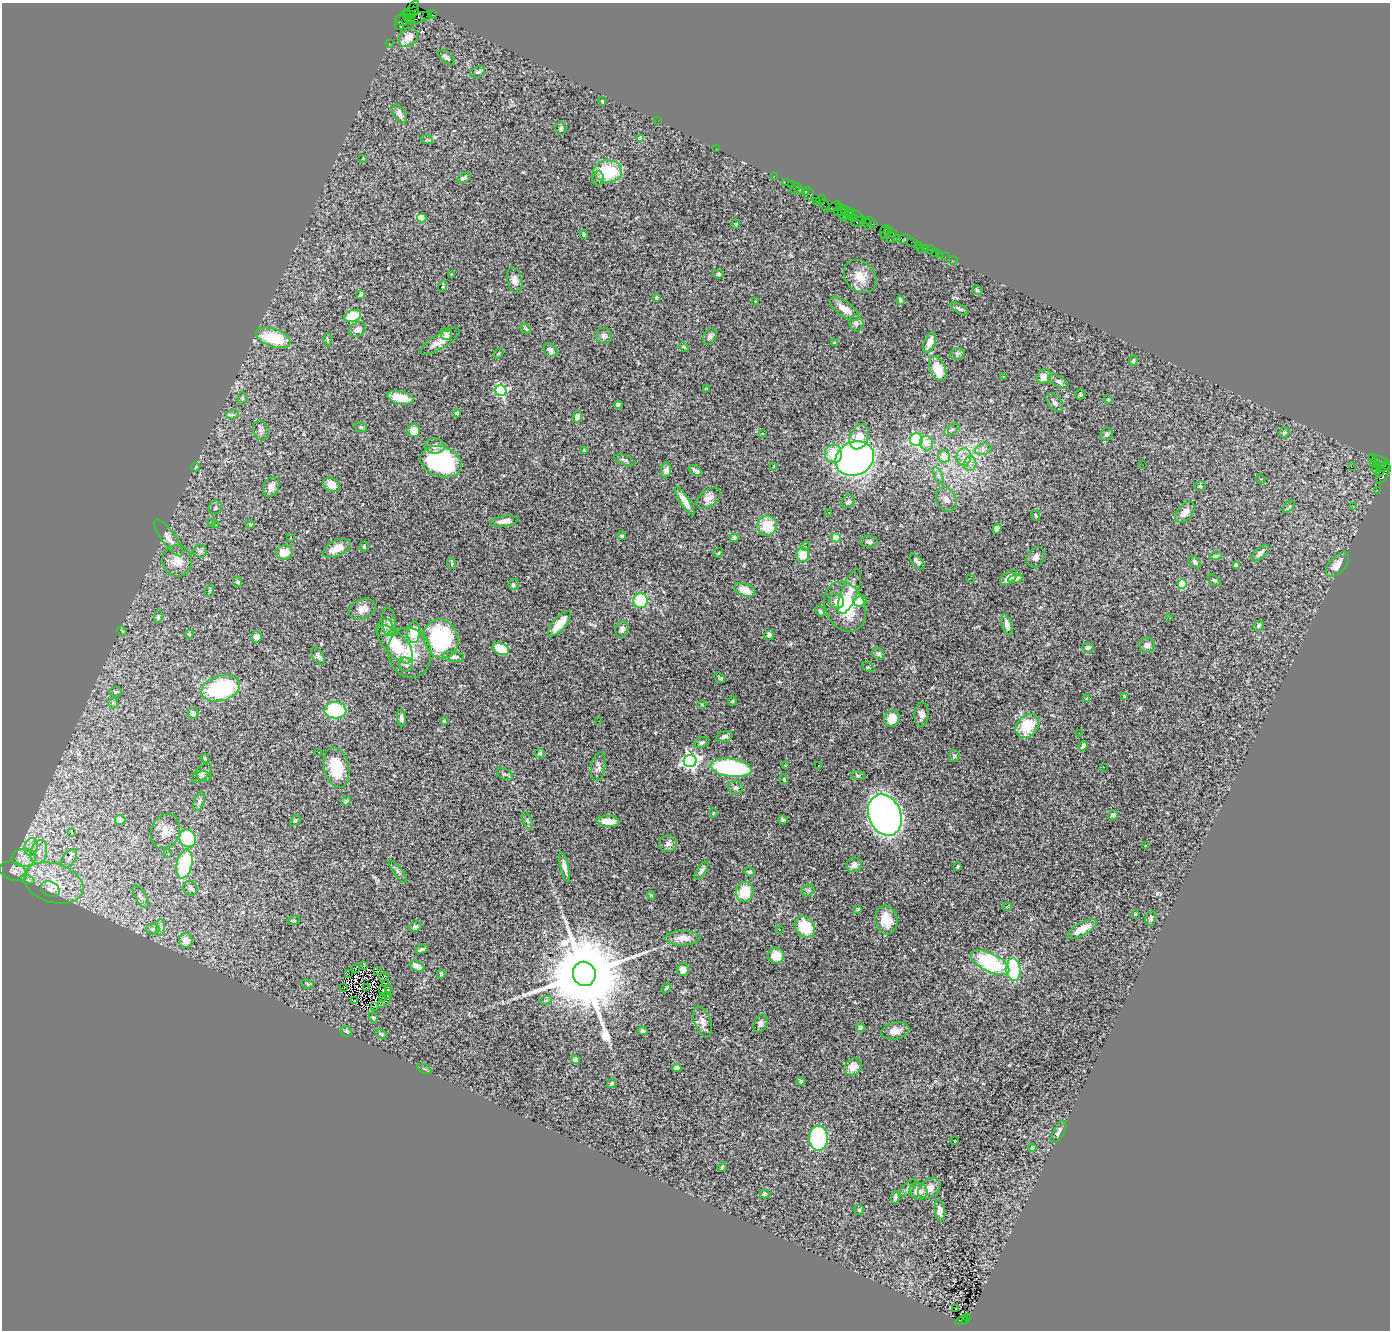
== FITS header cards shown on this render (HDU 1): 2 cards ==
NAXIS1  =                 1388
NAXIS2  =                 1328

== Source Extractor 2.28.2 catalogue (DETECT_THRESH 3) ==
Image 1388 x 1328 px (HDU 1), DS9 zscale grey, 1 PNG px = 1 image px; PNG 1392 x 1332 px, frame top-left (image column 1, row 1328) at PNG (2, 3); each listed source drawn as its Kron ellipse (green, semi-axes under 4 px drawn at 4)
Background 4.02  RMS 0.084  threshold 0.253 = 3 sigma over >= 5 px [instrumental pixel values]
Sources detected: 371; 1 with non-positive FLUX_AUTO (blend fragments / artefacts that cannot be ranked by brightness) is neither listed nor drawn; the other 370 listed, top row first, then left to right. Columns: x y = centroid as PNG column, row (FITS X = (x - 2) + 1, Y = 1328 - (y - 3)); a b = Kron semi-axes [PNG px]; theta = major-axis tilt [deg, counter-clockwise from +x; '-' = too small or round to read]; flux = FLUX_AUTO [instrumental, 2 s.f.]
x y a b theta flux
413 6 6 4 48 130
411 13 9 5 31 1200
406 14 4 3 - 210
432 14 4 2 - 220
427 16 5 2 - 250
410 18 5 3 - 770
418 18 12 5 16 1300
403 20 8 6 2 1200
400 25 4 3 - 320
408 37 10 8 43 63
389 44 3 2 - 130
446 57 10 5 -39 21
477 72 8 5 26 13
602 101 4 4 - 6.4
400 114 10 6 -62 35
658 121 2 2 - 43
561 128 6 5 - 13
641 138 4 4 - 66
427 140 6 4 -19 7.4
716 149 3 2 - 5.2
363 158 3 2 - 3.7
608 171 14 11 -2 260
774 176 2 2 - 84
464 178 7 4 29 15
598 178 7 6 - 15
785 182 2 2 - 150
791 184 2 2 - 110
795 188 6 3 37 810
800 190 3 3 - 340
805 191 3 3 - 380
809 194 7 5 -69 570
821 199 5 3 - 430
816 201 3 3 - 400
825 206 7 3 -63 550
834 206 7 3 33 280
839 207 2 2 - 120
837 211 4 3 - 660
846 211 7 3 -41 690
849 213 5 3 - 520
843 214 8 3 -71 980
856 215 9 3 -30 780
847 216 4 3 - 350
422 218 5 3 - 160
853 218 4 3 - 230
857 222 6 5 - 1500
871 223 7 3 -40 660
736 224 4 4 - 5.8
868 225 5 3 - 770
885 231 6 2 69 500
889 231 4 3 - 190
893 234 3 2 - 270
584 235 4 3 - 7.4
884 236 4 3 - 380
890 239 2 2 - 460
898 239 3 2 - 390
903 239 6 4 20 810
912 242 5 3 - 300
918 245 2 2 - 48
920 248 2 2 - 62
925 248 3 3 - 410
930 250 2 2 - 53
935 252 2 2 - 130
939 254 2 2 - 39
945 257 2 2 - 49
953 261 5 2 - 68
718 274 5 4 - 9.4
452 275 4 3 - 5.2
860 277 18 14 -47 89
514 280 13 7 -76 36
443 286 6 3 71 6.8
977 290 5 4 - 7.9
361 294 4 4 - 18
656 298 3 3 - 12
900 300 4 3 - 8.9
756 301 3 3 - 15
844 309 17 7 -35 62
960 309 10 4 -29 12
353 316 8 5 18 210
856 323 8 7 - 17
526 328 5 2 - 8.8
358 329 8 6 33 25
446 334 6 5 - 22
604 336 8 8 - 20
710 336 9 6 58 18
273 338 18 9 -19 220
327 340 6 4 90 7
440 341 22 7 32 61
930 342 11 5 69 44
834 343 3 3 - 4.9
684 347 5 3 - 5.1
551 350 8 6 -44 24
498 353 5 3 - 5.3
957 354 7 5 20 12
1133 361 5 3 - 7.9
938 369 13 8 -66 120
1044 376 8 6 62 54
1004 377 3 3 - 15
1058 381 11 5 -31 18
706 389 3 3 - 4.6
501 391 5 5 - 710
1080 394 5 4 - 7.5
242 398 6 4 -90 8.7
400 398 13 6 -12 99
1108 400 5 3 - 6.2
1055 403 11 6 -53 22
618 405 4 3 - 14
457 413 4 4 - 8.6
232 415 6 4 18 11
577 417 5 4 - 37
361 427 6 4 -18 8.2
952 429 8 4 31 13
261 430 10 7 -74 22
414 431 6 6 - 71
1284 432 5 5 - 11
763 433 3 3 - 22
1107 434 7 6 - 12
859 437 13 9 67 79
916 440 6 6 - 1100
927 443 7 6 - 45
435 446 10 7 -5 28
983 449 8 5 15 20
585 451 4 3 - 11
833 454 9 8 - 110
944 457 6 6 - 64
964 457 9 7 77 38
1372 457 3 2 - 1000
855 458 20 16 26 2500
625 460 11 4 -18 13
1378 460 10 3 -15 340
441 462 21 15 -17 590
970 463 7 6 - 25
1373 463 3 2 - 66
1143 465 2 2 - 6.3
1379 465 3 3 - 1300
774 466 4 2 - 4.2
1384 466 7 3 38 880
195 467 4 3 - 5.4
1352 467 2 2 - 3500
1376 469 5 2 - 150
666 470 7 5 81 27
695 470 7 4 -35 18
1380 470 7 2 79 800
1384 474 11 5 59 2000
938 476 9 3 -69 11
1261 479 5 3 - 9.7
332 485 9 6 -31 55
1200 486 6 4 0 8.6
271 487 10 7 65 40
1377 490 2 2 - 60
709 498 14 8 35 40
946 499 12 10 -64 40
685 501 17 4 -57 46
848 502 7 6 - 20
215 507 7 6 - 12
1289 507 7 4 44 15
1353 507 3 2 - 6.3
829 512 2 2 - 2.9
1185 512 12 7 51 41
1036 515 5 3 - 6.5
504 521 14 5 7 37
211 522 3 2 - 4.1
250 524 4 3 - 4.4
215 525 2 2 - 17
767 526 10 10 - 150
997 529 5 4 - 28
622 536 4 4 - 13
168 538 22 7 -54 41
291 538 3 2 - 6.1
734 538 5 4 - 15
836 538 4 4 - 240
869 542 8 6 -2 15
364 546 5 4 - 7.4
805 546 4 4 - 9.2
337 548 15 7 25 65
200 551 7 6 - 15
284 552 8 7 - 75
718 553 5 3 - 6.4
1260 553 11 5 40 22
803 555 7 6 - 100
1216 556 6 4 8 7.9
1036 557 11 8 58 25
177 561 16 15 - 77
918 562 9 4 -47 22
1195 562 7 5 -47 17
452 564 5 3 - 5.2
1236 565 4 3 - 27
1337 565 15 8 47 48
1009 577 10 5 39 39
970 578 3 2 - 14
1016 578 8 4 11 23
1214 580 7 4 -36 7.5
238 582 5 4 - 13
1182 584 4 4 - 150
513 585 5 5 - 11
745 590 11 6 -21 60
209 591 6 3 71 5.4
850 592 24 8 68 63
641 601 7 7 - 250
836 601 8 7 - 28
860 601 7 5 15 82
845 607 26 19 -64 270
362 609 14 9 22 47
820 611 5 4 - 13
158 617 6 4 81 7.6
1169 617 3 2 - 7.7
389 622 14 7 -84 34
559 624 16 6 50 82
1007 625 11 5 -74 36
1259 625 5 4 - 10
384 628 9 7 51 18
622 629 8 6 77 18
122 631 5 4 - 6.7
414 632 11 6 84 160
189 634 4 4 - 7.1
769 635 5 5 - 16
256 637 5 5 - 35
441 639 20 17 -70 580
395 644 23 11 -48 200
1147 645 8 7 - 22
1088 648 6 5 - 16
501 649 8 5 -24 160
410 653 25 21 -77 160
878 654 7 5 -39 17
318 656 9 5 -66 16
453 657 11 5 -9 23
406 665 7 7 - 23
868 667 7 4 -28 6.9
720 678 6 3 -42 8.4
221 688 20 12 16 540
116 692 6 5 - 9.2
1124 696 4 3 - 6
1086 699 3 3 - 5.6
732 701 5 3 - 4.6
113 703 5 5 - 9.7
702 704 4 3 - 4.8
335 710 11 8 -3 330
193 713 5 5 - 24
921 714 12 7 87 30
401 718 8 4 -86 19
892 718 8 7 - 73
444 721 4 3 - 5.8
598 721 2 2 - 2.6
1027 726 13 10 47 170
1079 733 2 2 - 14
724 737 8 5 14 16
702 742 8 5 22 15
1083 746 5 3 - 10
319 752 2 2 - 3.2
540 753 5 4 - 7.9
954 756 6 5 - 9.9
205 758 4 3 - 9.1
690 761 6 6 - 1900
819 765 3 3 - 43
785 766 3 3 - 5.9
598 767 15 7 81 26
1103 767 2 2 - 4.8
337 768 20 12 -77 180
731 768 21 9 -7 750
202 773 12 6 44 20
505 774 8 5 -26 11
858 775 7 3 -8 8.7
204 776 7 5 -14 11
784 779 5 4 - 7
735 788 7 6 - 18
199 801 9 5 70 14
346 801 5 4 - 6.7
713 813 5 3 - 4.2
885 815 21 16 -67 3200
1113 815 5 5 - 16
120 820 5 5 - 47
295 820 6 4 46 8.3
783 820 4 3 - 11
527 821 9 3 -69 7.7
608 821 11 5 -5 78
165 831 18 14 70 64
71 832 4 3 - 40
188 838 9 8 - 260
668 844 9 8 - 25
1146 846 3 3 - 4
31 847 9 6 77 33
39 852 12 8 75 44
168 853 3 3 - 12
24 858 12 9 4 56
69 858 10 6 54 24
184 864 15 7 76 360
854 865 8 7 - 28
958 866 3 2 - 6
565 867 15 4 -77 34
701 870 10 4 56 15
13 871 14 9 -22 44
398 872 14 4 -53 13
749 872 5 4 - 12
28 880 7 4 -18 12
54 883 30 19 -18 230
190 888 8 6 -49 18
50 889 10 7 -28 21
808 890 7 5 45 11
745 892 10 8 75 150
651 895 4 3 - 6.1
141 897 13 5 -58 21
1007 907 5 4 - 6.7
858 909 4 4 - 6
1135 914 3 2 - 5
1151 918 7 5 80 16
886 920 14 11 -78 110
294 921 6 3 9 6.3
415 927 6 5 - 17
805 927 11 9 -50 190
160 928 8 4 90 12
153 929 6 5 - 11
1082 929 17 6 30 87
779 930 3 3 - 9.3
683 938 17 7 0 48
186 941 7 7 - 53
422 949 6 4 22 13
776 956 8 8 - 84
990 963 21 9 -26 490
363 966 2 2 - 5.8
417 966 8 5 -26 48
355 968 3 2 - 4
683 970 6 6 - 42
1013 970 11 7 -86 490
378 971 3 2 - 3.4
348 973 2 2 - 1.1
441 974 4 3 - 6.7
584 974 12 11 - 110000
384 977 5 2 - 2
308 984 6 4 -28 8.3
386 984 3 2 - 1.6
344 987 3 2 - 1.2
366 988 2 2 - 4.5
666 988 6 4 59 6.8
388 989 2 2 - 7.5
383 990 2 2 - 7.7
387 996 3 2 - 6.3
383 998 3 2 - 5.5
546 1000 6 3 20 7.2
355 1001 3 2 - 3.3
385 1001 9 2 45 6.5
374 1007 4 2 - 2
373 1018 5 4 - 7.6
703 1022 16 8 -69 40
761 1023 9 6 63 24
860 1028 4 4 - 20
346 1031 6 5 - 19
643 1031 5 4 - 13
895 1031 14 8 10 49
381 1034 6 4 -26 8
576 1060 4 4 - 14
853 1067 9 7 36 60
677 1068 4 4 - 24
424 1069 8 3 -26 6.7
801 1081 4 4 - 7.4
611 1083 5 4 - 10
1059 1132 12 5 61 19
818 1138 12 9 -88 710
954 1141 3 2 - 6.1
1032 1148 4 4 - 5.7
722 1167 4 3 - 7
908 1188 11 5 46 16
929 1188 12 8 42 61
918 1191 9 8 - 45
764 1194 5 4 - 9.7
895 1197 7 4 84 14
859 1210 5 4 - 6.8
940 1211 11 5 -82 30
955 1308 3 2 - 16
967 1317 4 2 - 660
962 1320 6 4 22 900
966 1321 3 2 - 420
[1 non-positive-flux detection neither listed nor drawn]